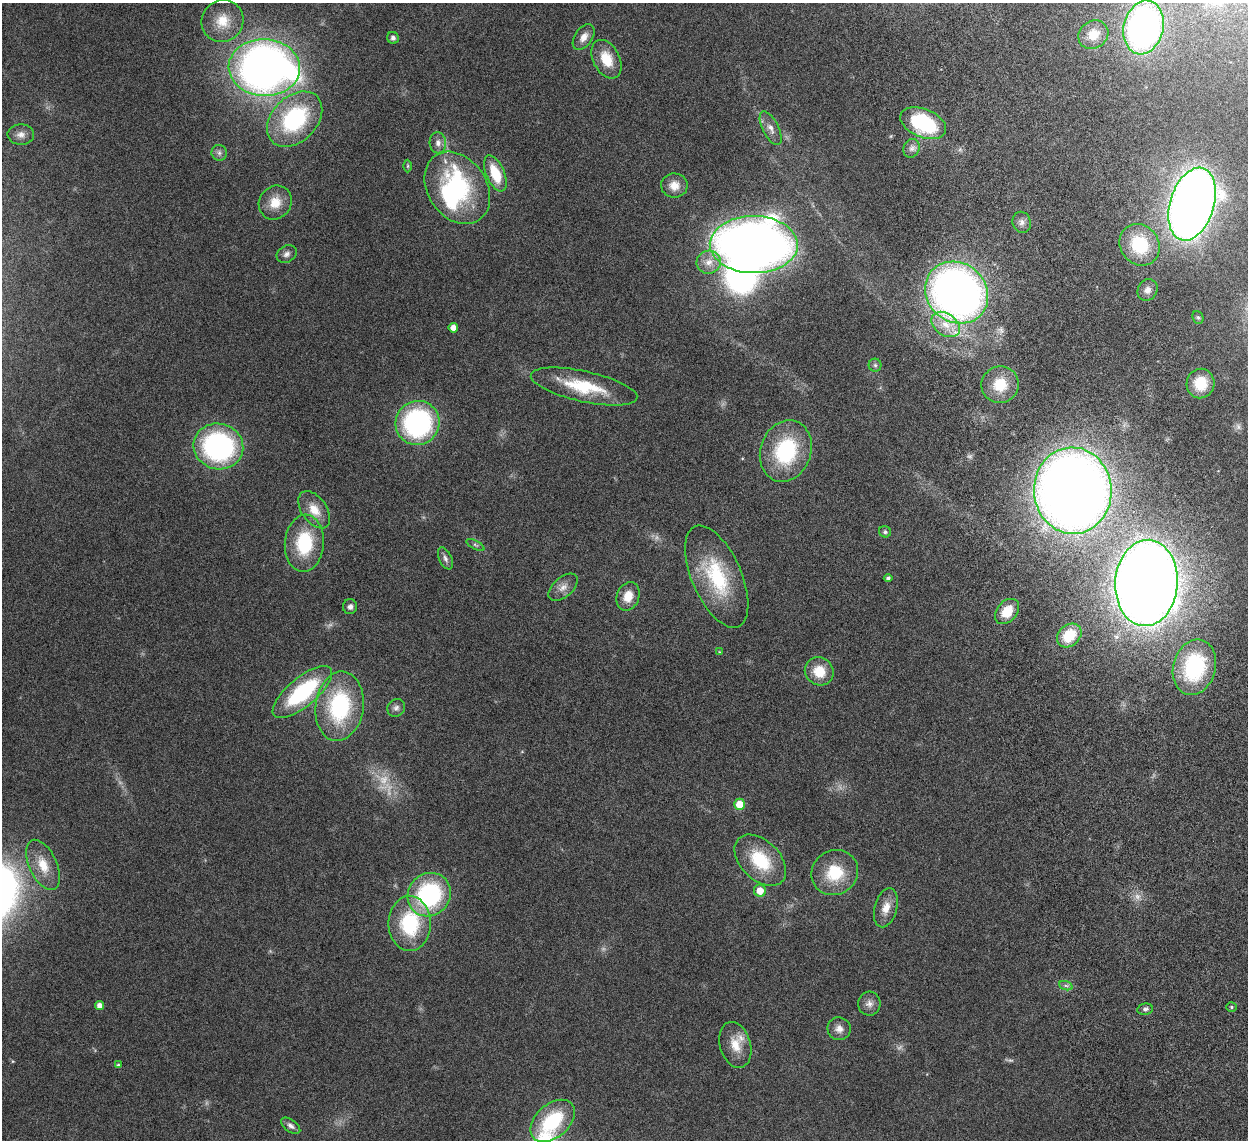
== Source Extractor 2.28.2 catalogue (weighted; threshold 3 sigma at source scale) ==
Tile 6 of 4 x 4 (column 2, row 2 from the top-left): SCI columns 1334-2579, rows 2632-3769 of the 5157 x 5153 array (HDU 1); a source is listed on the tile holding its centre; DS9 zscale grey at full resolution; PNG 1250 x 1142 px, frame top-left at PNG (2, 3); each listed source drawn as its Kron ellipse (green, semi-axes under 4 px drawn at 4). Nothing masked; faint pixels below the display range render black.
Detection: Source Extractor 2.28.2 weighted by HDU 2 'WHT'; one run over the whole footprint, this tile lists its part. Background 0.0352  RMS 0.0025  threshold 0.0103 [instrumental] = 3 sigma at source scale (4.09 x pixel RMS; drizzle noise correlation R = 1.36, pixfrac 0.8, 0.05/0.05 arcsec/px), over >= 5 px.
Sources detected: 89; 8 too faint to see at this stretch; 4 inside a brighter object's white glare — neither listed nor drawn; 2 inside a brighter listed object's ellipse — not listed separately; the other 75 listed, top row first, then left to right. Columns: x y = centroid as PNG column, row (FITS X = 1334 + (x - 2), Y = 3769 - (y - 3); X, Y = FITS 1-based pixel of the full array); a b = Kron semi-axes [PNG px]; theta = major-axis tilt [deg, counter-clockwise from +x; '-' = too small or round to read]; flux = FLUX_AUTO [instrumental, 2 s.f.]
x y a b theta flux
223 21 21 20 - 5.4
1144 27 27 19 76 85
1093 35 16 13 37 3.4
584 37 14 9 56 1.7
393 38 6 5 - 0.68
606 59 20 13 -63 5.1
264 68 36 28 -3 170
295 119 32 22 45 24
923 123 24 14 -22 19
771 128 18 8 -63 1.8
21 135 13 10 -1 1.5
438 143 10 8 -85 1.4
912 148 9 7 64 1
219 153 8 7 - 0.77
408 166 6 4 90 0.33
495 173 19 9 -67 7
674 185 13 12 - 2.5
457 188 39 29 -55 28
275 203 17 16 - 4.2
1192 204 37 22 73 270
1022 222 11 9 -69 1.1
754 245 44 28 -1 230
1140 245 22 19 -54 12
287 254 10 8 30 1
709 262 12 11 - 2.3
1148 290 11 9 61 1.4
957 293 33 29 -41 150
1198 317 6 5 - 0.36
946 324 16 11 -35 3.9
453 328 5 4 - 1.6
875 365 6 6 - 0.52
1200 383 15 14 - 5.5
1000 385 19 18 - 6
584 387 54 15 -12 12
417 423 22 21 - 39
218 446 25 23 -15 45
786 451 31 25 70 19
1073 491 43 39 -86 360
314 510 21 12 -54 3.8
885 532 6 5 - 0.47
304 543 28 19 85 13
475 545 10 4 -27 0.47
445 558 12 6 -66 0.9
717 577 55 25 -66 17
888 578 4 4 - 0.49
1146 583 43 31 86 420
563 587 17 9 42 1.9
628 596 14 11 69 3.2
350 607 7 7 - 0.84
1007 611 14 10 49 4.5
1069 635 13 10 42 7.5
720 652 4 3 - 0.2
1194 667 28 21 74 22
819 671 15 13 -38 4.9
302 692 37 14 40 22
340 706 35 24 83 23
396 708 9 8 - 0.85
739 804 5 5 - 4.4
760 860 30 19 -45 11
43 865 27 13 -66 4.9
835 872 24 22 30 9
760 891 6 6 - 3
429 895 22 21 - 28
886 908 20 11 75 2.9
410 923 27 21 -90 16
1066 986 7 4 -19 0.52
869 1004 12 11 - 1.4
100 1005 4 4 - 1.3
1231 1007 5 4 - 0.34
1145 1009 8 5 10 0.65
839 1029 12 11 - 1.6
735 1045 23 15 -74 4.1
118 1065 4 3 - 0.36
553 1121 26 16 42 15
291 1126 11 6 -36 0.87